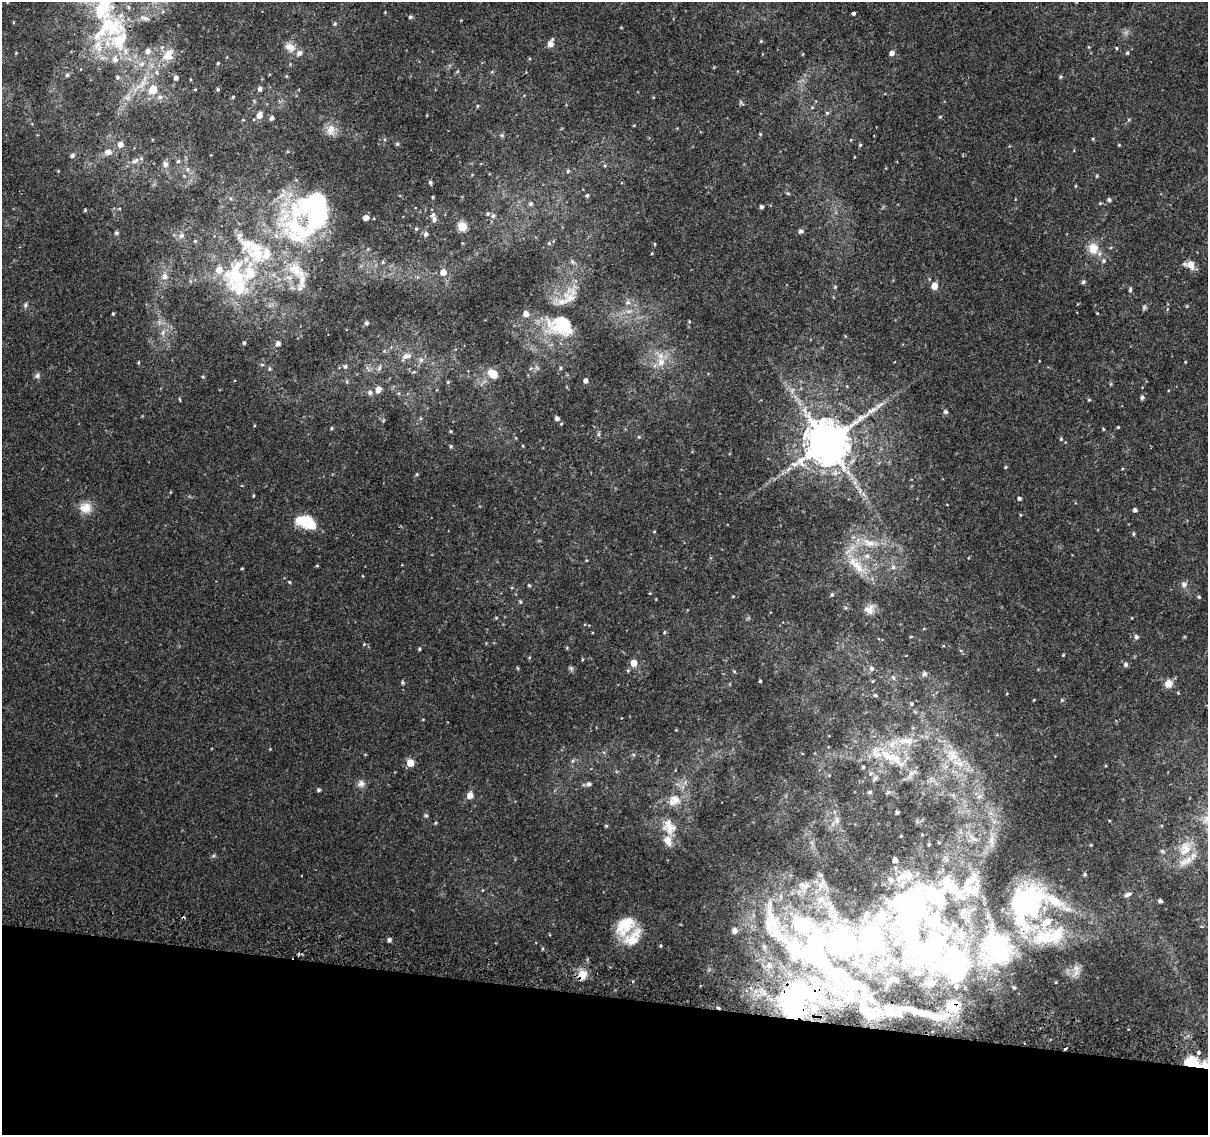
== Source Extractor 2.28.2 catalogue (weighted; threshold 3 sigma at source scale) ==
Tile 15 of 4 x 4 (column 3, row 4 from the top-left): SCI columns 2418-3623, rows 263-1395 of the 4843 x 5116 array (HDU 1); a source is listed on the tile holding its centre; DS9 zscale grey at full resolution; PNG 1210 x 1137 px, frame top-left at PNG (2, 2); no overlay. Shown black and unused: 12% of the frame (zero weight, under 2 of 3 exposures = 2% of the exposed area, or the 3 px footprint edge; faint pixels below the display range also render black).
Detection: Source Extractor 2.28.2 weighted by HDU 2 'WHT'; one run over the whole footprint, this tile lists its part. Background 0.0111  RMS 0.0038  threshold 0.017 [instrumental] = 3 sigma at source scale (4.5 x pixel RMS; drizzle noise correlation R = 1.50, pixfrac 1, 0.0396/0.0396 arcsec/px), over >= 5 px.
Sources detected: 289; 1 too faint to see at this stretch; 10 inside a brighter object's white glare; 4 cosmic-ray / hot-pixel residue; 1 long thin detection or spike segment (spike, bleed or trail) — not listed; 48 inside a brighter listed object's ellipse — not listed separately; the other 225 listed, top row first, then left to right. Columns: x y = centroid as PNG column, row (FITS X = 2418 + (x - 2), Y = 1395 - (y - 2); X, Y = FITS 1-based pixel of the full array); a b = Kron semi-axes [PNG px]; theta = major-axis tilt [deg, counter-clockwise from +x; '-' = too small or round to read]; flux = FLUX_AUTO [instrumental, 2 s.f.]
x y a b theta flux
104 5 53 26 69 33
853 13 4 3 - 4.3
410 17 5 4 - 0.67
145 18 10 6 -15 1.3
335 24 5 4 - 0.55
119 41 32 24 58 19
761 41 4 4 - 0.43
551 43 10 6 68 2.2
290 47 15 11 -27 3.2
1117 48 4 3 - 0.47
148 51 6 6 - 1.6
892 53 5 5 - 1.5
1127 53 5 4 - 0.51
168 55 18 13 60 4.8
218 63 4 4 - 0.37
142 64 7 6 - 1.3
156 72 6 4 -71 0.54
67 75 5 4 - 0.78
286 76 5 3 - 0.34
117 77 5 4 - 0.62
1060 77 5 4 - 0.47
176 78 4 4 - 1.2
260 88 5 5 - 1.1
153 89 8 7 - 6.2
195 89 4 3 - 0.25
218 89 5 4 - 0.47
160 97 8 6 13 1.3
233 97 4 4 - 0.39
478 106 5 3 - 0.36
827 113 6 5 - 0.6
259 115 7 5 71 2.9
272 118 5 4 - 1
243 120 4 3 - 0.26
331 129 16 11 75 3.5
760 134 4 3 - 0.39
502 135 6 4 45 0.52
397 144 5 5 - 0.47
120 145 6 5 - 2.3
860 145 4 4 - 0.48
1119 145 4 3 - 0.33
108 152 7 6 - 2
72 156 5 4 - 1
854 157 3 2 - 0.22
135 161 13 6 28 2
178 161 5 5 - 0.6
166 164 6 6 - 1.6
187 169 6 4 90 0.62
568 171 5 4 - 0.53
184 176 5 3 - 0.37
430 182 4 4 - 0.71
587 195 5 4 - 0.64
432 197 4 3 - 0.37
1109 200 5 5 - 0.76
1100 203 4 4 - 0.32
531 204 6 6 - 0.88
761 207 4 3 - 1.1
85 210 3 3 - 0.45
488 214 5 5 - 0.6
493 216 6 6 - 0.96
366 218 5 4 - 2.4
434 219 11 7 -87 1.6
462 226 5 5 - 14
299 229 72 41 -53 50
416 229 5 4 - 0.46
801 231 5 5 - 1.2
116 233 5 5 - 0.69
426 234 5 5 - 1.3
240 235 9 7 41 1.4
181 236 7 6 - 1.2
195 241 5 4 - 0.38
549 243 5 4 - 0.45
655 244 4 3 - 0.33
1093 248 14 12 -85 5.2
1104 261 6 6 - 0.75
572 262 6 5 - 0.75
1191 265 12 9 -65 3.2
443 272 6 6 - 3.4
250 273 94 29 13 44
165 276 8 8 - 2
1083 282 5 5 - 0.71
934 286 7 6 - 2.8
835 287 4 4 - 0.49
1130 290 8 4 85 0.68
570 297 29 11 64 5.6
627 302 7 6 - 1.2
25 305 6 5 - 0.76
1144 307 7 5 69 0.67
113 314 4 3 - 0.43
526 314 5 5 - 2.5
367 323 4 4 - 0.91
561 324 32 26 -8 22
163 332 9 6 74 1.7
244 343 4 3 - 0.55
278 343 5 4 - 1.4
406 356 16 8 33 2.5
421 360 6 5 - 1
661 362 12 9 85 3.8
262 365 6 4 0 0.44
345 366 5 5 - 0.69
560 368 5 4 - 0.51
270 369 6 5 - 0.58
493 374 10 7 -36 5.2
37 376 8 6 60 0.99
203 377 4 3 - 0.4
585 381 5 4 - 1.3
448 382 4 4 - 0.42
847 386 4 4 - 0.3
378 389 8 7 - 1.7
792 390 10 3 69 0.78
370 393 6 6 - 1
1142 397 5 4 - 0.85
1089 400 5 3 - 0.37
945 412 5 5 - 0.89
557 418 5 4 - 1.3
1118 427 3 3 - 0.36
331 428 4 3 - 0.46
1103 429 4 3 - 0.39
451 431 3 3 - 0.36
598 434 6 5 - 0.68
639 437 5 3 - 0.36
1061 439 5 4 - 0.42
827 442 12 12 - 1700
451 446 4 4 - 0.49
523 446 4 3 - 0.31
1005 467 5 3 - 0.37
417 474 5 4 - 0.42
860 491 6 4 60 0.68
253 496 4 3 - 0.35
1019 499 4 4 - 0.81
85 508 16 14 -3 4.7
1135 510 4 4 - 1.1
306 522 19 9 -22 21
1133 534 5 4 - 0.52
869 543 19 10 -16 5.4
867 556 7 6 - 1.4
317 566 5 3 - 0.35
857 566 27 12 -58 8.7
893 567 7 5 90 1
242 568 4 3 - 0.3
289 582 4 4 - 0.38
1184 584 7 6 - 1.5
529 585 4 4 - 0.43
832 595 5 4 - 0.62
733 596 4 3 - 0.28
1199 597 4 4 - 0.44
520 602 5 4 - 0.53
869 610 13 12 - 3.1
496 618 5 3 - 0.36
664 632 4 4 - 0.41
1136 637 6 6 - 0.85
364 644 4 3 - 0.34
419 649 4 3 - 0.54
1063 655 4 3 - 0.34
634 663 5 5 - 4.8
1126 664 6 6 - 0.91
571 668 7 5 -45 0.68
872 669 7 5 -49 1
734 671 5 3 - 0.36
924 674 5 5 - 1.2
893 678 7 4 -70 0.68
760 681 3 3 - 0.5
402 683 5 5 - 0.57
1168 684 9 9 - 3.1
875 695 6 4 -3 0.5
1034 700 3 3 - 0.26
1062 700 4 4 - 0.39
911 704 5 4 - 0.58
423 719 4 3 - 0.27
906 741 27 10 0 7
876 753 20 12 -68 6
952 755 21 16 -38 9.3
896 759 25 13 -42 9.8
573 761 6 5 - 0.7
410 763 5 5 - 6.7
863 767 4 3 - 0.58
875 778 10 4 46 0.95
361 784 11 9 71 1.9
589 784 6 6 - 1
319 790 4 4 - 0.75
870 792 5 4 - 0.65
470 795 5 5 - 3.1
979 796 7 5 54 1
676 799 16 12 -37 4.3
897 812 3 3 - 0.85
426 815 5 4 - 0.67
837 820 10 6 88 1.5
435 823 5 3 - 0.35
606 826 4 4 - 0.41
669 827 22 15 -69 6.4
901 836 2 2 - 0.26
991 840 13 4 -90 1.9
939 842 3 2 - 0.28
928 844 3 2 - 0.42
1185 849 23 15 69 7.8
213 856 6 4 19 0.51
895 860 4 4 - 2
1085 874 5 4 - 0.54
973 878 24 10 55 4.8
822 884 19 8 57 3.6
948 885 50 15 -43 12
805 886 17 9 47 4
1127 895 8 5 23 1.1
907 901 38 29 -26 54
1160 901 4 3 - 0.88
1027 902 39 30 67 81
628 922 42 17 39 10
734 931 7 6 - 1.1
867 936 41 19 85 26
1048 936 58 27 10 34
389 940 4 4 - 1.2
816 942 50 32 68 48
841 943 23 20 1 66
661 946 4 3 - 0.51
997 948 49 40 -72 53
950 962 46 23 61 26
879 964 7 7 - 1.2
769 965 8 7 - 1.6
916 972 6 5 - 1
1076 973 16 7 42 2.5
582 974 12 10 64 4.3
849 980 100 25 -31 22
1056 982 4 3 - 0.29
792 1004 31 20 84 44
955 1004 18 8 -64 2.6
1192 1062 20 12 -13 10
Overlapping masked pixels (flux is a lower limit): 7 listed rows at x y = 827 442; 1027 902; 1048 936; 582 974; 792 1004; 955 1004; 1192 1062
Isophote crosses this tile's border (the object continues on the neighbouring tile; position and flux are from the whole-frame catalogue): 2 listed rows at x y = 104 5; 1192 1062